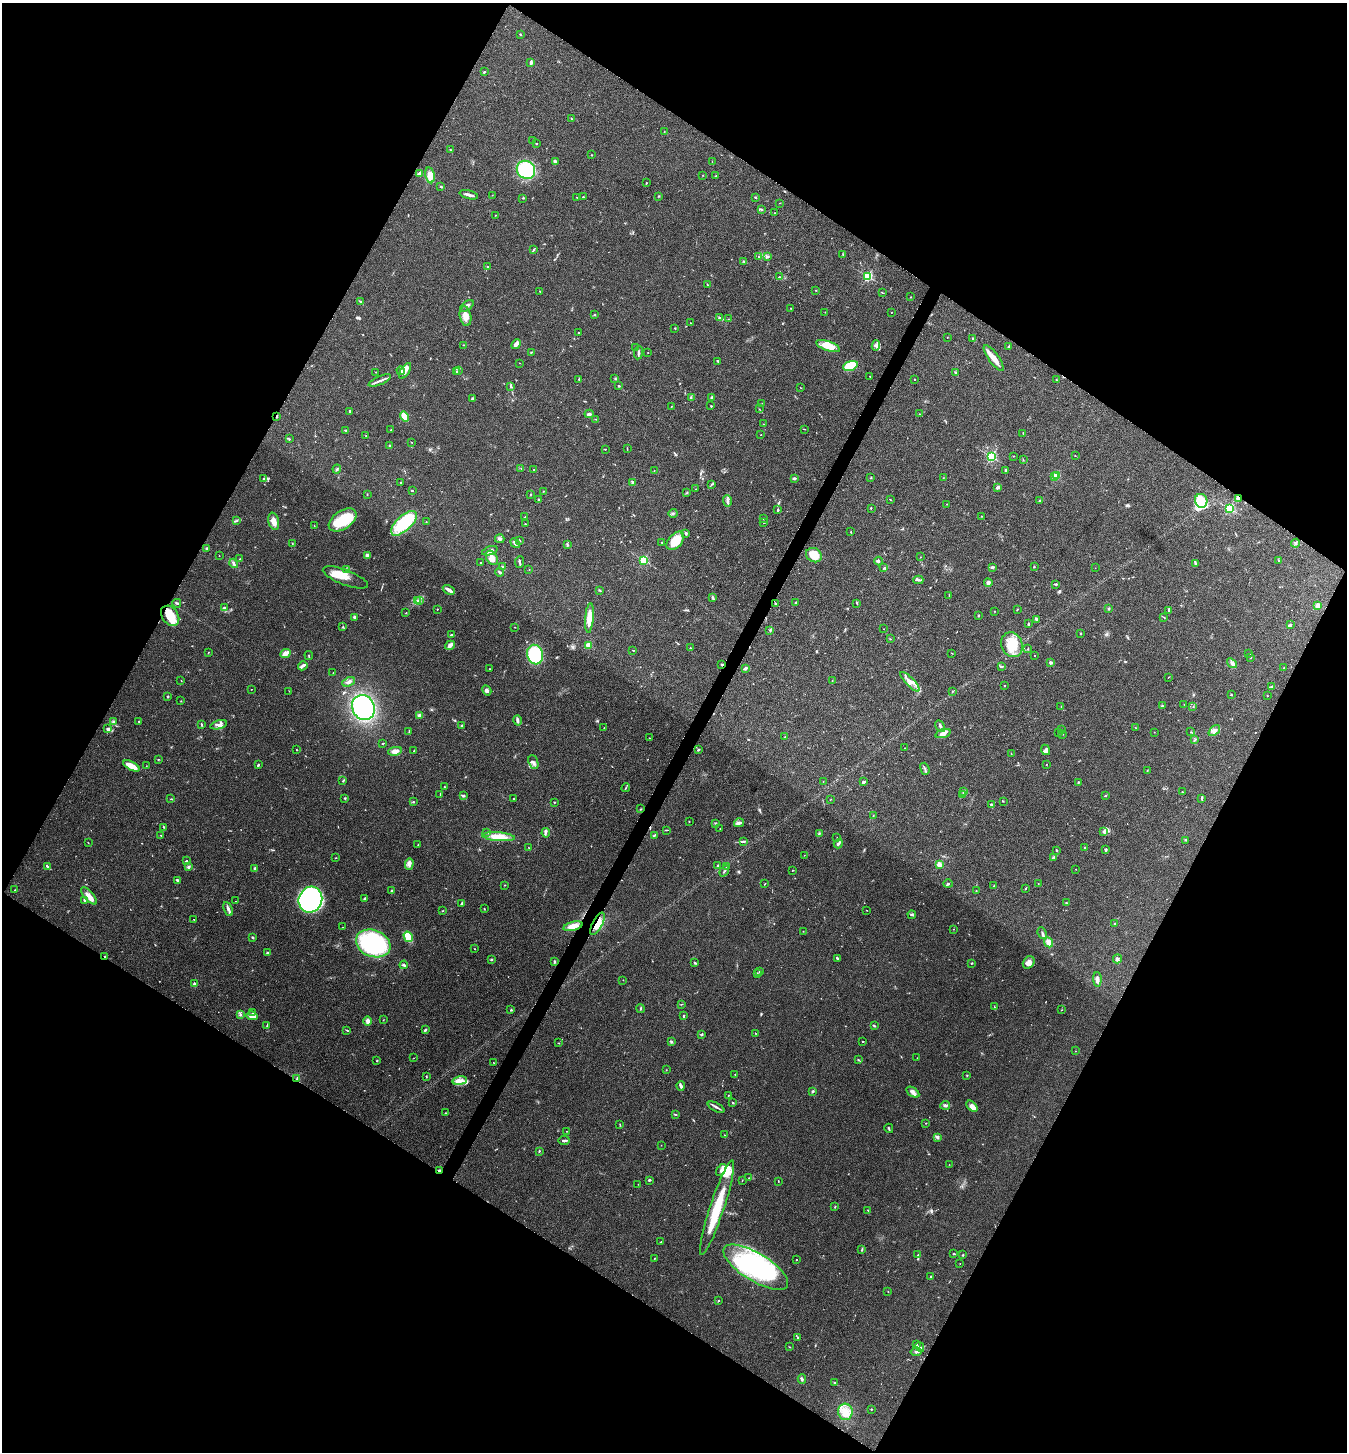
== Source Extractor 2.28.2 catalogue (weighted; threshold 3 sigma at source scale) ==
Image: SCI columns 148-5525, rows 2-5801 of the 5811 x 5804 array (HDU 1 of 3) = the unmasked area's bounding box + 8 px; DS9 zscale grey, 4 x 4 block average (1 PNG px = mean of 4 x 4 image px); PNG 1349 x 1454 px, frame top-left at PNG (2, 3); each listed source drawn as its Kron ellipse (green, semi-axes under 4 px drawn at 4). Shown black and unused: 48% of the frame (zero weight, under 3 of 4 exposures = <1% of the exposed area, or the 3 px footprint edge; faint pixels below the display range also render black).
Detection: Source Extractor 2.28.2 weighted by HDU 2 'WHT'. Background 0.0798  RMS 0.0056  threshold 0.0251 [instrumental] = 3 sigma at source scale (4.5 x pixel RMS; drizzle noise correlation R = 1.50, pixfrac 1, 0.05/0.05 arcsec/px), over >= 5 px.
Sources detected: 637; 4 too faint to see at this stretch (4 x 4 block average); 7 inside a brighter object's white glare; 3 cosmic-ray / hot-pixel residue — neither listed nor drawn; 14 coinciding with a brighter row at this scale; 34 inside a brighter listed object's ellipse — not listed separately; of the other 575, all 500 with FLUX_AUTO >= 0.83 (the completeness limit of this list) listed and drawn (75 fainter detections not listed), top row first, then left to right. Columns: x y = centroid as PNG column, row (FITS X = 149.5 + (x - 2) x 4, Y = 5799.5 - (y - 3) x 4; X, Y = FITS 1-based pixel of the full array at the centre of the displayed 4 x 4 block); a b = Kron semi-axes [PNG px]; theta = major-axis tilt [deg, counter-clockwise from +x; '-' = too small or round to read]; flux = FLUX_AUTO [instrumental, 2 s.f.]
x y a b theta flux
520 34 2 2 - 3
531 62 3 2 - 12
484 72 2 2 - 5.1
571 119 3 2 - 2.3
664 132 2 2 - 1.2
533 140 2 2 - 1.8
536 144 2 2 - 1.7
450 150 2 2 - 2.5
592 155 2 2 - 1.5
712 161 2 2 - 0.88
555 162 4 2 - 4.3
526 170 9 8 - 280
419 173 4 2 - 8.6
430 175 8 4 -80 24
703 175 2 2 - 1.2
716 176 3 2 - 2.4
646 183 2 2 - 1.8
441 186 2 2 - 3.6
469 195 9 2 -14 16
492 195 2 2 - 0.84
659 196 2 2 - 1.4
577 197 2 2 - 1
583 197 3 2 - 3.2
755 197 3 2 - 2.7
523 198 2 2 - 1.3
780 203 2 2 - 1
761 209 3 2 - 3.2
775 213 2 2 - 1.2
495 215 2 2 - 0.89
533 250 3 2 - 2.6
843 254 2 2 - 1.6
759 257 2 2 - 2.1
768 257 4 2 - 3.9
744 261 2 2 - 2.8
488 267 2 2 - 4.2
868 276 2 2 - 440
779 277 3 2 - 2
707 285 2 2 - 2.1
816 290 2 2 - 1.3
540 291 2 2 - 1.5
882 293 3 2 - 1.6
911 297 2 2 - 2.9
360 301 3 2 - 2.2
467 306 8 3 34 8.4
790 308 2 2 - 1.7
825 312 2 2 - 0.86
892 312 2 2 - 1.4
595 315 2 2 - 2
466 316 10 5 -79 23
719 317 3 2 - 3.6
728 319 2 2 - 0.88
691 323 2 2 - 0.87
675 328 3 2 - 1.7
578 332 2 2 - 3
947 337 2 2 - 2
973 339 3 2 - 4.6
516 344 5 3 - 13
463 345 2 2 - 1.9
876 345 5 4 - 11
828 346 12 5 -19 51
1009 347 3 2 - 4.3
635 348 2 2 - 0.84
531 352 2 2 - 2.6
648 352 2 2 - 1.3
638 353 6 2 82 7.1
994 358 15 5 -54 30
718 361 3 2 - 4.8
520 363 2 2 - 0.94
850 366 7 4 17 97
401 371 4 2 - 4.2
405 371 9 3 57 21
459 371 2 2 - 1.1
376 372 2 2 - 0.87
456 372 2 2 - 4.2
955 373 2 2 - 2
870 376 2 2 - 1.6
579 379 2 2 - 1.7
615 379 2 2 - 2.2
915 379 2 2 - 2.1
380 380 12 2 23 14
1057 380 3 2 - 2.4
511 386 3 2 - 4.5
619 386 3 2 - 2.2
800 388 2 2 - 0.9
691 397 2 2 - 2.1
712 397 3 2 - 3.9
473 398 2 2 - 3.3
762 403 2 2 - 0.85
671 406 2 2 - 1.4
711 406 2 2 - 2
759 409 2 2 - 1.1
349 411 3 2 - 2.4
589 414 4 2 - 8.2
920 414 2 2 - 0.95
277 417 2 2 - 3.2
404 417 5 3 - 49
596 419 2 2 - 1.3
763 424 2 2 - 1.2
804 429 2 2 - 1.6
346 430 3 2 - 3.7
390 430 2 2 - 1
1023 433 2 2 - 1.6
761 435 2 2 - 1
366 436 2 2 - 1.5
289 439 2 2 - 2
411 442 2 2 - 1.3
390 445 2 2 - 2.2
627 448 2 2 - 1.6
605 449 2 2 - 1.5
1075 455 2 2 - 1.1
991 456 2 2 - 470
1013 456 2 2 - 0.89
1023 460 2 2 - 1.3
521 468 2 2 - 1.1
337 469 4 2 - 4.6
534 470 3 2 - 2.5
654 470 2 2 - 1.1
1006 470 3 2 - 3.9
1057 475 2 2 - 77
1055 476 2 2 - 110
264 478 2 2 - 2.1
794 478 3 2 - 6.4
871 478 3 2 - 2
943 478 2 2 - 1.3
632 482 2 2 - 3.9
401 483 2 2 - 3.2
712 484 2 2 - 2.2
998 487 2 2 - 7.7
695 489 2 2 - 0.96
412 490 3 2 - 1.9
543 491 2 2 - 1.4
687 493 2 2 - 1.8
530 494 2 2 - 1.4
367 495 2 2 - 1.8
1239 499 4 2 - 2.7
539 500 2 2 - 7.5
890 500 2 2 - 1.4
1040 500 3 2 - 2.8
727 501 5 2 - 6.8
1201 501 7 6 - 38
946 504 2 2 - 0.85
871 508 2 2 - 2
1229 508 2 2 - 450
778 510 2 2 - 5.2
673 513 4 2 - 3.2
981 516 2 2 - 1.1
525 517 2 2 - 1.7
764 519 2 2 - 2.2
343 520 15 9 34 130
236 521 3 2 - 3.1
274 521 9 5 -75 22
426 522 2 2 - 3.1
404 523 16 7 42 140
764 523 2 2 - 1.5
525 524 2 2 - 3.3
314 526 2 2 - 1.1
851 532 2 2 - 1.7
686 533 3 2 - 4.9
500 539 5 3 - 6.3
520 540 4 2 - 1.4
675 541 11 6 49 71
662 542 2 2 - 3
292 543 2 2 - 1.2
515 543 5 2 - 8.5
1296 543 4 2 - 4
567 545 4 2 - 3.2
206 548 2 2 - 2.9
490 551 8 3 19 14
367 555 4 3 - 8.8
814 555 8 6 -31 56
219 556 2 2 - 0.98
920 557 2 2 - 0.98
492 558 8 5 -59 26
240 559 2 2 - 1.1
644 560 2 2 - 320
878 561 4 2 - 5.5
1278 561 2 2 - 1.7
481 562 2 2 - 1.7
520 562 6 2 85 4.9
234 563 5 2 - 6.6
1195 564 3 2 - 3.6
502 567 4 2 - 2.8
992 567 4 2 - 8.1
1034 567 2 2 - 2.6
884 568 3 2 - 3.7
1095 568 2 2 - 0.83
346 569 2 2 - 1.3
529 570 2 2 - 0.88
499 572 4 2 - 4.4
345 577 24 7 -21 42
918 580 5 2 - 5.1
988 583 4 3 - 12
1056 584 3 2 - 4.8
449 590 6 2 -30 18
600 590 4 2 - 2.6
949 595 2 2 - 1.8
713 597 4 2 - 4.2
417 600 3 2 - 4.7
420 601 2 2 - 1.6
177 603 4 2 - 4.7
776 603 3 2 - 2
795 603 3 2 - 3.6
857 603 3 2 - 2.2
1318 606 2 2 - 98
224 608 3 2 - 6.9
437 609 2 2 - 1.7
1109 609 2 2 - 2.9
1017 610 3 2 - 1.9
1169 610 4 2 - 3.1
994 611 2 2 - 1.2
406 613 2 2 - 1.9
979 615 2 2 - 3.6
170 616 11 8 -53 49
354 617 2 2 - 6.6
1164 617 2 2 - 1.4
589 618 15 3 85 40
1036 619 3 2 - 8
1028 624 2 2 - 4.6
1291 624 4 3 - 4.3
343 627 2 2 - 2.7
514 627 2 2 - 1.3
884 629 2 2 - 0.98
770 630 3 2 - 2.5
1081 634 2 2 - 2.6
451 635 2 2 - 4.9
890 639 2 2 - 1
450 645 5 3 - 15
588 645 2 2 - 110
1012 645 13 10 -67 76
690 648 2 2 - 5
1028 649 2 2 - 2.1
633 650 2 2 - 2.1
208 652 2 2 - 1.5
286 653 6 3 25 20
952 653 2 2 - 1.1
1249 654 2 2 - 1.3
309 655 4 2 - 2.5
535 655 10 8 -74 220
1035 655 2 2 - 0.86
1251 658 2 2 - 1.6
1051 662 3 2 - 7.4
1232 663 6 3 -38 8.1
722 665 2 2 - 4.2
303 666 5 2 - 7.3
1001 667 3 2 - 4.7
746 668 2 2 - 11
1284 668 2 2 - 2.9
489 669 2 2 - 1.5
333 673 2 2 - 0.88
1168 677 3 2 - 1.2
181 680 2 2 - 0.88
832 681 3 2 - 1.8
349 682 6 3 24 10
910 682 13 4 -45 23
1005 685 2 2 - 1.3
1271 687 3 2 - 1.5
252 689 2 2 - 0.96
487 690 5 4 - 8.4
289 691 2 2 - 1
952 691 2 2 - 1.4
1231 695 2 2 - 2.3
1267 696 2 2 - 1.3
168 697 2 2 - 4
181 701 2 2 - 1.4
1184 704 2 2 - 1.6
1061 706 2 2 - 1.1
1162 706 2 2 - 2.6
1193 707 2 2 - 1.5
363 708 13 11 -62 400
419 715 3 3 - 9.5
517 720 5 2 - 7.3
113 721 2 2 - 3.2
139 721 2 2 - 2.2
202 725 3 2 - 2.6
219 725 8 3 16 10
461 726 2 2 - 3.9
940 726 6 2 -61 5.7
604 728 2 2 - 1.1
1135 728 2 2 - 0.95
107 729 3 2 - 5.4
1062 729 2 2 - 1.1
409 731 2 2 - 1.3
1214 731 6 3 40 9.1
1058 732 2 2 - 1.4
1154 732 2 2 - 0.84
1191 732 2 2 - 1.4
943 733 8 4 17 19
1063 734 2 2 - 0.84
785 737 2 2 - 2
649 738 2 2 - 1.5
1195 740 2 2 - 1.8
383 744 3 2 - 2
904 748 2 2 - 1
297 750 2 2 - 1.5
698 750 3 2 - 2.7
1046 750 5 4 - 8.7
395 751 7 4 9 17
414 751 2 2 - 1.6
1011 754 2 2 - 1.5
158 759 2 2 - 2.5
533 762 7 4 -67 11
1046 764 2 2 - 1.2
258 765 4 2 - 3.8
131 766 9 3 -28 60
146 766 2 2 - 0.95
925 769 6 2 -71 5.6
1147 771 2 2 - 0.91
343 781 3 2 - 2.6
823 781 2 2 - 0.94
864 782 3 2 - 6.2
1078 782 2 2 - 1.9
444 787 2 2 - 5.9
626 788 4 2 - 3
964 792 2 2 - 1.1
1182 792 3 2 - 2.8
440 794 2 2 - 1.4
963 795 3 2 - 1.3
1105 795 2 2 - 3.2
463 796 4 3 - 4.6
345 798 2 2 - 2.7
1201 798 4 2 - 2.8
171 799 3 2 - 2.4
513 799 2 2 - 1.3
831 799 2 2 - 1.1
1003 801 3 2 - 1.8
413 802 3 2 - 1.9
554 802 2 2 - 5.4
991 805 2 2 - 8.3
640 809 2 2 - 1.4
873 816 2 2 - 1.4
689 821 2 2 - 1.7
715 823 2 2 - 1.8
739 823 5 2 - 16
163 827 2 2 - 2.2
720 828 2 2 - 0.83
667 830 3 2 - 1.8
1104 831 3 2 - 4.6
487 833 3 2 - 2.2
546 833 5 3 - 5.8
819 834 3 2 - 3.2
161 835 2 2 - 1.3
655 835 4 2 - 2.1
499 837 16 4 -5 51
837 838 2 2 - 2.1
1185 840 3 2 - 1.6
744 841 4 2 - 4.2
88 843 2 2 - 1.2
838 844 5 2 - 7.7
418 845 3 2 - 1.5
529 848 2 2 - 1.3
1085 848 3 2 - 2.9
1057 850 3 2 - 2.5
1105 850 3 2 - 4.4
804 855 2 2 - 1.1
1054 857 4 3 - 4.7
336 858 2 2 - 1.2
186 861 2 2 - 2
409 864 6 3 87 10
939 864 2 2 - 110
718 865 2 2 - 6.4
47 866 4 2 - 4.9
726 866 2 2 - 1.7
188 867 3 3 - 5.3
255 869 3 2 - 7.7
1076 869 2 2 - 0.92
793 870 2 2 - 1.9
724 871 6 2 56 5.2
177 880 2 2 - 4.9
1038 883 2 2 - 1.4
765 884 2 2 - 1.9
948 884 4 2 - 3.8
504 885 2 2 - 1.3
994 886 2 2 - 2.1
1025 889 2 2 - 2.7
15 890 2 2 - 2
976 890 2 2 - 1.1
391 891 2 2 - 4.6
89 896 11 4 -48 23
364 899 3 2 - 6.2
310 900 13 11 66 620
84 901 3 2 - 4.5
236 901 2 2 - 0.84
462 903 3 2 - 3.8
1067 903 3 2 - 2.9
228 909 7 3 -65 11
484 909 2 2 - 1.9
867 910 2 2 - 0.99
442 911 2 2 - 1.9
912 915 4 2 - 4.8
194 919 2 2 - 1.2
1115 923 2 2 - 3.4
597 924 12 5 61 38
573 926 10 4 15 32
342 927 2 2 - 0.87
953 929 2 2 - 1.7
803 931 2 2 - 1.2
1042 933 6 2 -63 5.2
253 937 3 2 - 3.7
408 937 5 3 - 57
1048 942 5 4 - 19
373 943 18 13 -20 330
475 949 2 2 - 1.5
267 953 2 2 - 4.6
105 956 3 2 - 2.4
837 958 3 2 - 4.1
491 959 2 2 - 3.3
1117 959 4 3 - 7.4
554 962 4 2 - 3.5
1029 962 7 5 52 20
695 963 4 2 - 3.1
972 963 2 2 - 3.1
404 965 4 2 - 5.2
760 971 3 2 - 3.3
757 974 2 2 - 1.9
623 980 2 2 - 1.2
1097 980 7 2 -89 11
195 984 2 2 - 54
682 1004 2 2 - 1.2
994 1007 2 2 - 1.6
640 1008 4 2 - 2.9
511 1010 3 2 - 2.5
1061 1010 2 2 - 1.3
253 1013 3 2 - 6
240 1015 3 2 - 3.1
684 1015 3 2 - 3.4
252 1016 6 3 -10 10
383 1020 2 2 - 1.1
368 1021 4 3 - 14
267 1025 4 2 - 3.6
874 1026 4 2 - 2.7
347 1030 4 2 - 2.6
425 1030 4 2 - 3.9
755 1033 2 2 - 1.1
702 1034 4 2 - 2.9
863 1041 2 2 - 2.3
671 1042 4 2 - 3.8
558 1043 2 2 - 1.2
1075 1051 2 2 - 1.2
414 1058 2 2 - 0.99
917 1058 2 2 - 0.92
858 1060 2 2 - 1.9
377 1061 2 2 - 1.9
494 1063 3 2 - 1.7
666 1070 2 2 - 0.91
735 1074 2 2 - 1.1
967 1075 2 2 - 1.6
426 1077 2 2 - 1.9
296 1079 3 2 - 3.4
460 1081 7 3 9 16
681 1086 4 3 - 7.3
813 1091 3 2 - 5.8
913 1092 7 3 -34 12
728 1095 2 2 - 0.99
733 1103 3 2 - 2.4
945 1105 5 2 - 7.9
972 1106 6 3 -42 18
716 1107 9 2 -27 7.6
445 1113 2 2 - 1.6
675 1114 3 2 - 3.7
926 1123 2 2 - 1.5
620 1124 2 2 - 1.5
889 1128 4 2 - 3.2
567 1131 3 2 - 1.5
725 1135 2 2 - 1
937 1138 3 2 - 2.5
564 1141 5 2 - 8
661 1145 2 2 - 0.93
539 1151 2 2 - 3.4
949 1164 2 2 - 0.89
721 1170 6 4 53 10
439 1171 3 2 - 4.3
749 1178 2 2 - 0.88
649 1180 3 2 - 4.6
742 1181 2 2 - 0.88
778 1181 3 2 - 1.3
638 1184 2 2 - 1.5
835 1207 2 2 - 1.9
717 1208 49 7 72 150
868 1210 2 2 - 1.5
661 1242 3 2 - 2.1
862 1249 2 2 - 1.3
954 1254 3 2 - 2.1
918 1255 2 2 - 2.5
963 1255 2 2 - 2.9
654 1258 2 2 - 1.3
796 1260 2 2 - 3.2
960 1264 2 2 - 1
756 1267 37 14 -32 510
931 1276 2 2 - 3.2
888 1292 2 2 - 1.2
718 1301 2 2 - 2
798 1338 2 2 - 2.5
917 1345 3 2 - 2.8
789 1347 3 2 - 1.6
920 1347 5 2 - 6.3
916 1352 5 2 - 7.5
802 1379 5 3 - 5.3
834 1383 2 2 - 1.3
871 1409 2 2 - 7.4
845 1412 8 7 - 42
Overlapping masked pixels (flux is a lower limit): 8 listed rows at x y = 277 417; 1239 499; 722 665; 597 924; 573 926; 105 956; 296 1079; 439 1171
Diffuse or blended objects may show on this block-average render without a row.